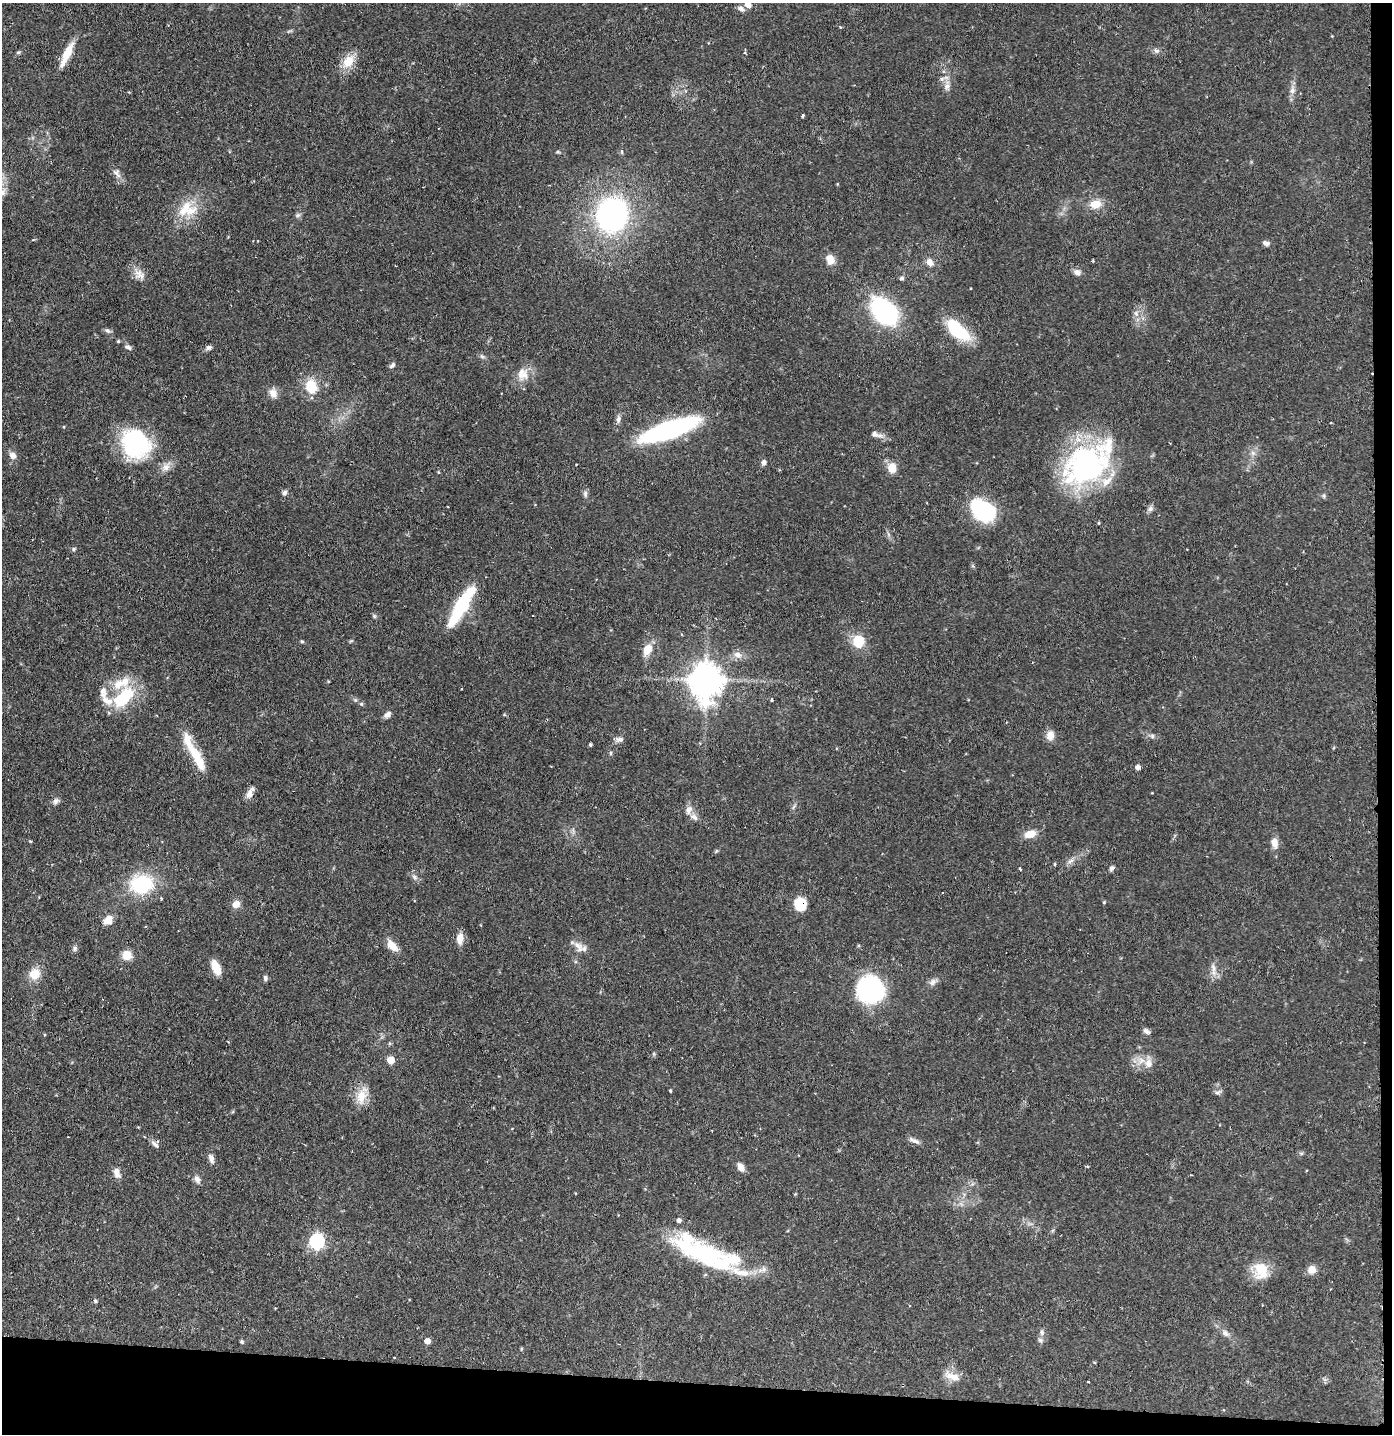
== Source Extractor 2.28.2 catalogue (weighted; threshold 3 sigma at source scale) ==
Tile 9 of 3 x 3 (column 3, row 3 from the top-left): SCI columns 2861-4250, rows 9-1440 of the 4332 x 4304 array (HDU 1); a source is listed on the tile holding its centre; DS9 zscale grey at full resolution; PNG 1394 x 1436 px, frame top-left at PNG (2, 3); no overlay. Shown black and unused: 5% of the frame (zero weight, under 2 of 3 exposures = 1% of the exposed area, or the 3 px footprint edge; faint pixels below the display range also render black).
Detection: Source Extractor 2.28.2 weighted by HDU 2 'WHT'; one run over the whole footprint, this tile lists its part. Background 0.131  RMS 0.0054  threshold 0.0245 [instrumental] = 3 sigma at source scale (4.5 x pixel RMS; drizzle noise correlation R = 1.50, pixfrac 1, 0.05/0.05 arcsec/px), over >= 5 px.
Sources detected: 137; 4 inside a brighter object's white glare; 3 cosmic-ray / hot-pixel residue — not listed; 9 inside a brighter listed object's ellipse — not listed separately; the other 121 listed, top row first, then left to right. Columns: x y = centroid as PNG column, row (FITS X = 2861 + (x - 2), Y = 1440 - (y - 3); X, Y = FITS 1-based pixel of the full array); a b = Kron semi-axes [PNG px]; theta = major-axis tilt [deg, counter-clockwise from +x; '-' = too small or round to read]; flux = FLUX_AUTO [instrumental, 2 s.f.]
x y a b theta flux
748 4 9 7 -50 3.3
741 9 10 6 -26 2
1156 51 9 4 -9 1.3
18 52 7 4 0 0.73
67 53 27 9 63 9.8
745 53 4 3 - 0.87
348 61 19 13 54 8.8
947 86 10 7 63 2.7
1292 90 9 7 88 2.5
803 115 4 3 - 0.72
558 152 6 4 -18 0.68
117 173 16 8 -57 3.1
1095 204 16 12 0 7
187 209 29 21 10 16
298 215 6 5 - 1.1
612 215 32 28 77 120
1266 243 8 6 -23 1.9
830 260 13 10 -68 5
930 262 10 8 -56 3.2
1077 272 10 7 -23 2.6
139 275 16 12 -46 4.9
902 278 6 5 - 1.1
885 312 30 19 -47 69
1136 313 9 6 -63 2.3
957 330 32 14 -42 25
107 331 8 6 -42 1.4
118 341 5 4 - 0.66
128 347 10 6 -26 1.6
209 348 9 6 14 1.5
482 356 7 5 -43 1.2
392 365 8 5 46 1.4
521 373 20 12 84 6.7
311 387 16 12 -69 13
273 393 12 10 -62 4
618 419 10 6 82 2
669 429 50 14 19 100
875 434 15 7 -18 3
134 441 45 29 -24 49
1253 453 7 5 -45 1.5
13 455 10 8 -49 3
764 462 6 5 - 2
1086 465 59 43 30 100
892 468 13 10 -83 5.9
284 492 7 6 - 1.5
585 494 10 5 -86 1.5
1150 509 9 6 30 1.8
983 510 26 17 -29 48
74 549 6 5 - 0.86
463 602 40 14 56 32
374 616 6 5 - 0.87
302 641 6 4 0 0.64
859 641 16 13 -85 12
648 650 12 9 59 7.6
738 655 13 8 -13 3.3
706 680 11 10 - 1100
103 692 18 9 -86 4.8
124 697 29 15 45 28
771 700 3 3 - 1.4
361 704 5 4 - 0.69
388 714 9 6 39 2.3
1050 735 12 9 78 4.2
1152 736 6 5 - 1
620 739 10 7 -2 2
590 745 4 3 - 0.78
610 753 6 4 89 0.69
197 758 44 11 -61 15
1138 767 6 5 - 1.7
249 794 13 8 72 3.7
56 801 9 7 48 1.8
689 810 14 7 65 3
694 817 13 7 -31 2.7
1030 834 12 7 18 7
30 841 4 3 - 0.53
1275 843 12 8 -78 4.2
1055 864 5 3 - 0.5
1112 868 8 5 40 1.4
1020 869 3 3 - 0.73
414 877 7 5 -46 1.4
141 884 25 20 7 35
1104 902 4 4 - 0.55
236 904 10 8 43 3.9
800 904 11 10 - 14
108 920 11 10 - 5.4
460 938 14 8 85 4.9
577 945 16 8 -24 3.7
392 946 14 8 -46 6.9
74 948 7 6 - 1.3
127 955 7 7 - 11
216 967 16 8 -63 7.7
1213 967 15 5 -79 2.9
35 974 9 9 - 11
265 978 7 5 -87 1.3
932 982 11 8 71 2.3
870 989 23 21 -35 86
1146 1031 9 6 -35 1.8
391 1060 5 5 - 12
1149 1063 13 9 -82 4.3
670 1091 3 3 - 0.58
1217 1093 7 4 -1 1.2
361 1097 21 13 78 8.8
712 1130 3 2 - 0.48
914 1140 16 5 -22 2.3
155 1144 12 5 -41 1.7
211 1158 13 7 -72 2.4
1087 1166 3 3 - 0.66
741 1167 11 7 -66 3.4
117 1173 14 7 -72 3.2
197 1179 10 7 -61 2.3
317 1241 7 6 - 110
702 1253 78 23 -24 69
1261 1270 21 17 -80 13
1312 1270 9 9 - 4.5
95 1301 5 4 - 0.84
275 1308 3 3 - 0.37
1042 1332 7 5 -89 1.4
1225 1333 9 7 -49 2.3
1040 1340 7 6 - 1.4
427 1341 5 5 - 5.1
242 1342 5 4 - 0.76
952 1376 24 9 -21 6.1
1088 1382 3 2 - 0.42
Overlapping masked pixels (flux is a lower limit): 1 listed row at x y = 800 904
Isophote crosses this tile's border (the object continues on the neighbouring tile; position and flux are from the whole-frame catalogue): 1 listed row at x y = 748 4